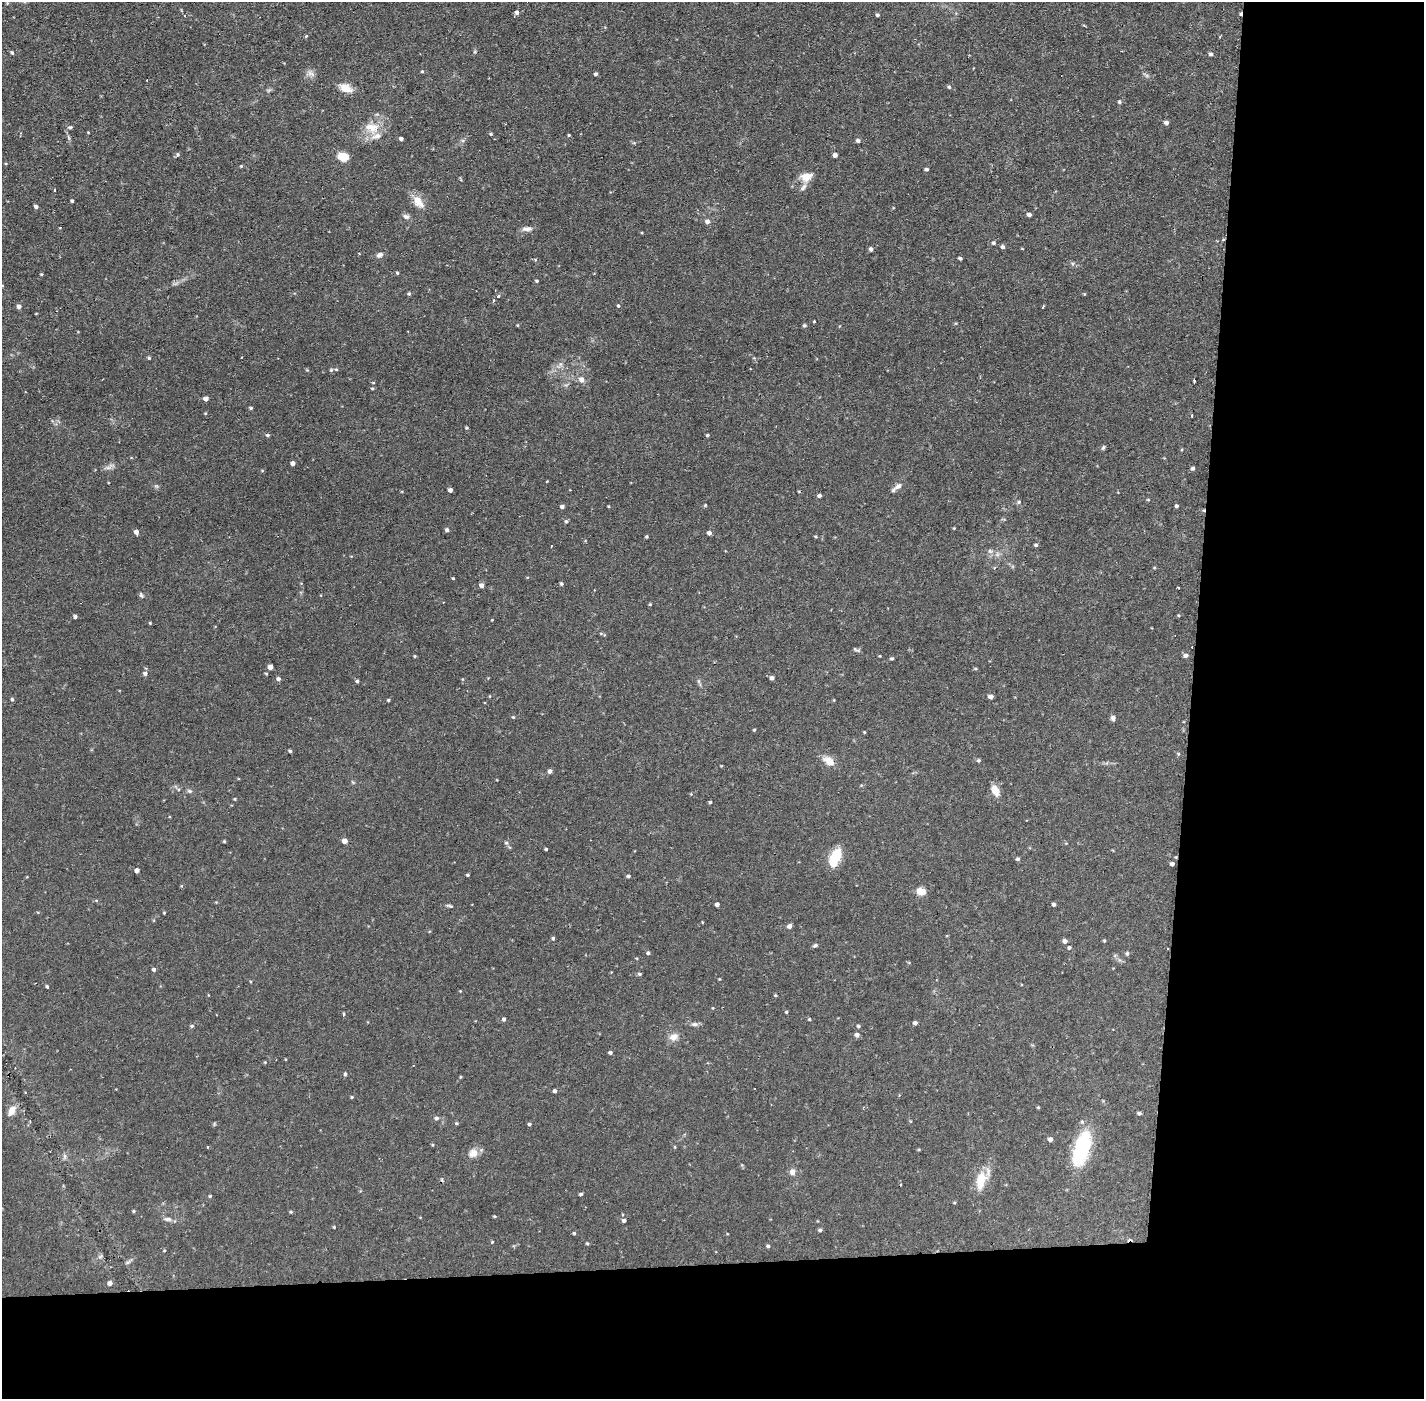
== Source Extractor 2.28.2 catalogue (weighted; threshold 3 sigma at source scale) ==
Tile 9 of 3 x 3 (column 3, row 3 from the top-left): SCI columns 2846-4267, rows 54-1450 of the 4267 x 4299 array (HDU 1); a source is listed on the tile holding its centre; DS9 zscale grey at full resolution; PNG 1426 x 1401 px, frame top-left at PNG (2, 2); no overlay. Shown black and unused: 24% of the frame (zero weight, under 2 of 3 exposures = <1% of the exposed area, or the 3 px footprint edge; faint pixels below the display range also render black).
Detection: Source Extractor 2.28.2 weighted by HDU 2 'WHT'; one run over the whole footprint, this tile lists its part. Background 0.107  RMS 0.0065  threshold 0.0291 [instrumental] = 3 sigma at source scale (4.5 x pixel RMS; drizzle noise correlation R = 1.50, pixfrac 1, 0.05/0.05 arcsec/px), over >= 5 px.
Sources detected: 221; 1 too faint to see at this stretch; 5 cosmic-ray / hot-pixel residue — not listed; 5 inside a brighter listed object's ellipse — not listed separately; the other 210 listed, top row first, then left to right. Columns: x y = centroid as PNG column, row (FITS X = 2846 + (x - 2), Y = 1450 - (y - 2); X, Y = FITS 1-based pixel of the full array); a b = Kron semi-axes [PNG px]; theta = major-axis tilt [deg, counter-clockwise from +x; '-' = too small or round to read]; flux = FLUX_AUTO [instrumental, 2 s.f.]
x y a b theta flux
517 12 5 5 - 2.3
877 15 4 4 - 1.1
306 36 4 4 - 0.55
1220 37 3 2 - 0.63
12 53 5 4 - 0.88
1211 54 5 4 - 1.3
422 71 4 4 - 0.67
311 73 12 6 -29 2.7
596 74 4 4 - 1.3
949 87 5 4 - 0.9
346 88 17 10 -25 7
1119 102 5 5 - 1.1
1166 122 5 4 - 2.3
71 127 4 4 - 0.97
373 128 18 15 56 12
88 132 3 2 - 0.4
491 134 4 3 - 0.81
569 135 4 3 - 0.61
401 139 4 3 - 1.8
858 140 5 4 - 1.4
634 143 6 4 -18 0.8
177 154 5 5 - 1.2
835 155 4 4 - 2.7
343 157 8 6 -11 15
241 166 4 4 - 0.56
926 169 4 3 - 1.3
806 177 15 11 10 6.9
55 190 3 3 - 2.2
72 201 4 3 - 0.83
418 201 17 10 -55 7.8
36 207 4 4 - 1.6
1029 214 4 4 - 2.5
406 216 9 7 -14 2.1
707 221 6 5 - 2.3
527 229 14 6 -3 2.8
1223 240 4 3 - 0.65
993 243 5 5 - 1.2
1003 247 5 4 - 1.5
871 249 5 4 - 1.6
380 255 8 6 27 2.3
960 258 4 3 - 1.5
397 273 4 3 - 0.77
41 274 4 3 - 0.67
537 281 4 3 - 0.75
2 285 5 3 - 0.48
409 294 4 4 - 0.97
1084 294 5 3 - 0.5
498 296 4 3 - 2.1
493 301 3 3 - 1.4
19 306 5 4 - 2
618 306 4 4 - 0.85
814 321 4 3 - 3
518 325 5 3 - 0.55
804 325 5 4 - 1.1
149 358 4 4 - 0.83
336 369 4 4 - 0.79
307 370 5 4 - 0.6
331 370 4 4 - 0.92
582 380 7 6 - 3.4
1194 381 4 3 - 1.5
373 383 4 3 - 0.55
372 389 5 3 - 0.71
206 398 4 4 - 3.4
251 408 4 3 - 0.87
1192 416 3 2 - 0.99
467 428 4 3 - 0.7
267 435 6 4 -1 1
707 435 4 4 - 0.85
1103 447 7 5 51 1
293 463 4 4 - 2.6
108 467 12 4 20 2.2
1193 468 5 4 - 1.3
547 481 4 2 - 0.4
156 486 6 5 - 1
898 486 12 7 30 3.2
450 490 4 3 - 2.3
819 495 4 4 - 1.7
1148 500 4 3 - 0.61
1019 502 5 5 - 0.96
705 505 4 4 - 0.53
562 506 5 4 - 1.7
608 506 4 3 - 0.49
1176 506 4 4 - 1.2
566 521 5 5 - 1.1
954 528 4 3 - 0.53
447 530 4 4 - 1.5
136 532 4 4 - 2.7
709 533 4 4 - 2.2
647 536 3 3 - 0.76
816 537 5 3 - 0.63
1036 545 4 4 - 1.2
551 546 3 2 - 0.67
990 551 7 4 -44 1.4
453 578 3 3 - 0.69
561 584 4 4 - 1.1
482 585 5 4 - 2.5
1179 587 3 3 - 1.2
141 595 8 5 -67 1.2
650 604 3 3 - 0.64
1179 615 5 3 - 0.63
75 617 4 4 - 1.6
492 620 3 2 - 0.43
150 623 4 3 - 0.54
856 650 11 3 -26 1.1
1186 655 5 4 - 2.3
415 656 4 3 - 0.76
892 658 4 3 - 1
270 667 4 4 - 3.8
145 673 6 5 - 1.7
266 674 4 3 - 0.64
772 678 4 4 - 1.9
278 679 5 5 - 1.7
357 681 5 4 - 1.1
699 681 6 4 -89 0.96
991 696 4 4 - 2.8
12 699 5 4 - 0.99
388 700 4 3 - 0.82
834 700 5 3 - 0.51
513 717 4 3 - 0.58
1113 718 7 6 - 1.8
754 730 4 3 - 0.64
864 732 4 3 - 0.51
290 751 4 3 - 1
1178 754 5 4 - 0.77
978 760 4 4 - 1.1
829 761 12 8 -37 7.5
550 771 5 4 - 2.1
995 790 11 7 -64 8
189 791 7 5 -21 1.2
691 794 4 4 - 0.57
235 799 4 3 - 0.57
710 802 4 3 - 0.86
224 841 4 3 - 0.71
345 841 4 4 - 4.7
506 843 6 5 - 1.1
546 849 3 3 - 0.75
835 858 21 10 69 17
1018 859 5 4 - 1.2
1172 864 4 3 - 1.8
137 870 4 4 - 3.1
467 875 4 3 - 0.85
628 876 4 4 - 1.2
921 892 5 5 - 22
717 904 4 4 - 2.1
1054 904 4 3 - 1.4
449 906 11 3 -13 1.2
164 913 3 3 - 0.55
702 922 2 2 - 0.54
789 926 5 5 - 2.3
553 938 5 4 - 0.89
1065 941 5 4 - 2.4
1104 941 4 4 - 0.65
815 945 7 4 15 1.1
1069 948 5 5 - 1.1
648 953 4 4 - 1.1
1127 953 5 4 - 0.97
154 969 4 4 - 1.7
639 974 5 4 - 0.96
719 979 4 3 - 0.5
47 986 4 3 - 0.86
775 995 4 3 - 0.69
786 1012 4 4 - 0.77
343 1014 4 3 - 1.3
504 1019 4 4 - 1.5
809 1019 5 4 - 0.74
915 1023 4 4 - 1.8
695 1024 10 5 0 1.9
192 1026 6 5 - 0.85
858 1026 4 4 - 1.1
857 1035 5 5 - 1.9
674 1037 11 9 17 4.8
610 1053 4 3 - 1.4
265 1062 4 3 - 0.54
345 1074 5 4 - 0.83
460 1077 5 3 - 0.56
555 1091 4 4 - 1.7
352 1097 4 4 - 0.61
1038 1107 4 3 - 0.64
12 1110 12 7 57 5.7
1139 1113 4 3 - 1.4
436 1118 6 4 4 1.4
456 1123 5 4 - 0.8
214 1124 6 3 73 0.64
529 1124 4 3 - 1
1050 1139 5 4 - 2.4
433 1145 5 3 - 0.62
675 1147 5 3 - 0.52
1082 1148 40 16 73 42
473 1153 12 11 - 4.9
65 1156 6 6 - 1.6
793 1172 7 6 - 3.2
980 1179 20 14 68 12
581 1194 4 3 - 1
210 1196 4 4 - 0.81
954 1203 4 3 - 0.55
134 1211 4 4 - 0.72
291 1212 4 3 - 0.68
495 1216 4 3 - 0.66
168 1219 12 6 -8 2.2
624 1220 4 4 - 1.8
334 1227 3 3 - 0.61
820 1230 5 4 - 1.2
574 1233 4 4 - 0.77
492 1242 4 3 - 0.65
587 1243 4 4 - 0.7
768 1246 5 4 - 1.1
164 1251 4 3 - 0.49
100 1256 7 4 44 1
128 1262 9 4 30 1.2
110 1283 5 4 - 2.9
Overlapping masked pixels (flux is a lower limit): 1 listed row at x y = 1223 240
Isophote crosses this tile's border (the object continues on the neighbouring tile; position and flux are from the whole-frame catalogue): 1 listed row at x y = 2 285